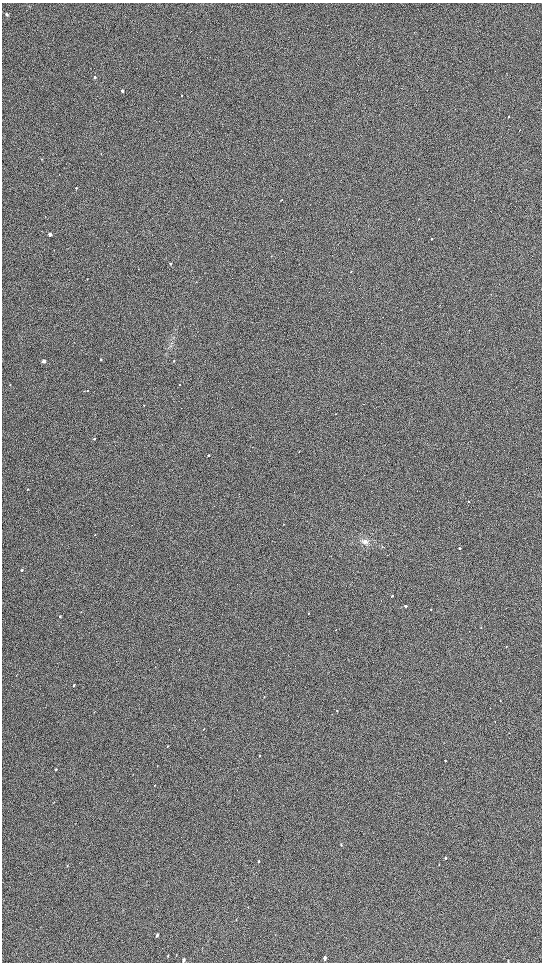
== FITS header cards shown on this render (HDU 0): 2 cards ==
NAXIS1  =                 1080 / length of data axis 1
NAXIS2  =                 1920 / length of data axis 2

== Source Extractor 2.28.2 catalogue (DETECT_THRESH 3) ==
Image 1080 x 1920 px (HDU 0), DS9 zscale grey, zoomed out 1/2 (1 PNG px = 2 x 2 image px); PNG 544 x 964 px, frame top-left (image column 1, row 1919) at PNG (2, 3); no overlay
Background 1820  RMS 240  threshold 711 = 3 sigma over >= 5 px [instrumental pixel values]
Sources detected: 79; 5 cannot appear on this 1/2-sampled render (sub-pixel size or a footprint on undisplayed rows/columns) and are not listed; the other 74 listed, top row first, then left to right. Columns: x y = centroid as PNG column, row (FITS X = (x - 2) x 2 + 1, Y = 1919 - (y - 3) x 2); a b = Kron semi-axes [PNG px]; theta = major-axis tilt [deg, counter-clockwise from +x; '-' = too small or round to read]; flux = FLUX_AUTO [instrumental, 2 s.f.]
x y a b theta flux
6 14 5 4 - 64000
95 77 4 3 - 74000
122 90 4 3 - 81000
182 95 3 2 - 42000
509 116 4 3 - 55000
519 130 3 1 - 14000
101 153 3 2 - 18000
41 159 3 3 - 31000
76 188 3 2 - 43000
418 219 2 1 - 15000
50 234 3 2 - 250000
431 239 2 2 - 46000
271 256 2 2 - 26000
170 264 3 3 - 67000
138 269 2 2 - 15000
351 271 2 2 - 26000
87 279 3 2 - 17000
491 294 3 2 - 15000
469 330 3 2 - 24000
171 343 4 2 - 43000
381 343 2 1 - 13000
101 359 2 2 - 93000
43 361 3 2 - 390000
174 361 2 2 - 66000
10 384 3 2 - 28000
364 404 2 2 - 12000
144 405 2 2 - 22000
94 439 2 2 - 78000
253 447 2 2 - 12000
299 452 2 2 - 32000
208 455 2 2 - 110000
364 475 2 2 - 14000
27 489 3 2 - 33000
469 501 2 2 - 47000
214 506 2 2 - 12000
284 524 2 2 - 27000
95 534 2 2 - 19000
365 541 10 7 -8 310000
382 547 3 3 - 33000
459 548 2 2 - 120000
331 556 2 2 - 18000
21 570 3 2 - 83000
392 596 3 2 - 73000
405 606 2 2 - 240000
431 610 2 2 - 18000
81 612 3 2 - 24000
309 613 2 2 - 45000
60 616 3 2 - 66000
481 627 2 2 - 31000
506 646 3 2 - 22000
179 649 3 2 - 20000
16 675 3 1 - 15000
74 685 3 2 - 56000
264 697 2 2 - 37000
500 700 2 2 - 20000
337 711 3 2 - 34000
204 729 2 2 - 44000
167 747 3 2 - 36000
259 756 3 2 - 35000
445 761 3 3 - 41000
157 766 3 2 - 28000
56 769 5 3 - 46000
133 774 3 2 - 17000
154 785 4 2 - 30000
341 845 4 3 - 47000
445 858 5 3 - 63000
259 861 4 2 - 42000
439 864 3 1 - 20000
67 866 5 2 - 37000
157 935 5 3 - 97000
168 956 4 2 - 31000
325 958 4 3 - 140000
183 960 5 3 - 110000
508 961 4 2 - 30000
At the frame edge (FLAGS 8, measured only in part): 2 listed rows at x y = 183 960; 508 961
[5 sub-pixel or undisplayed-footprint detections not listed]